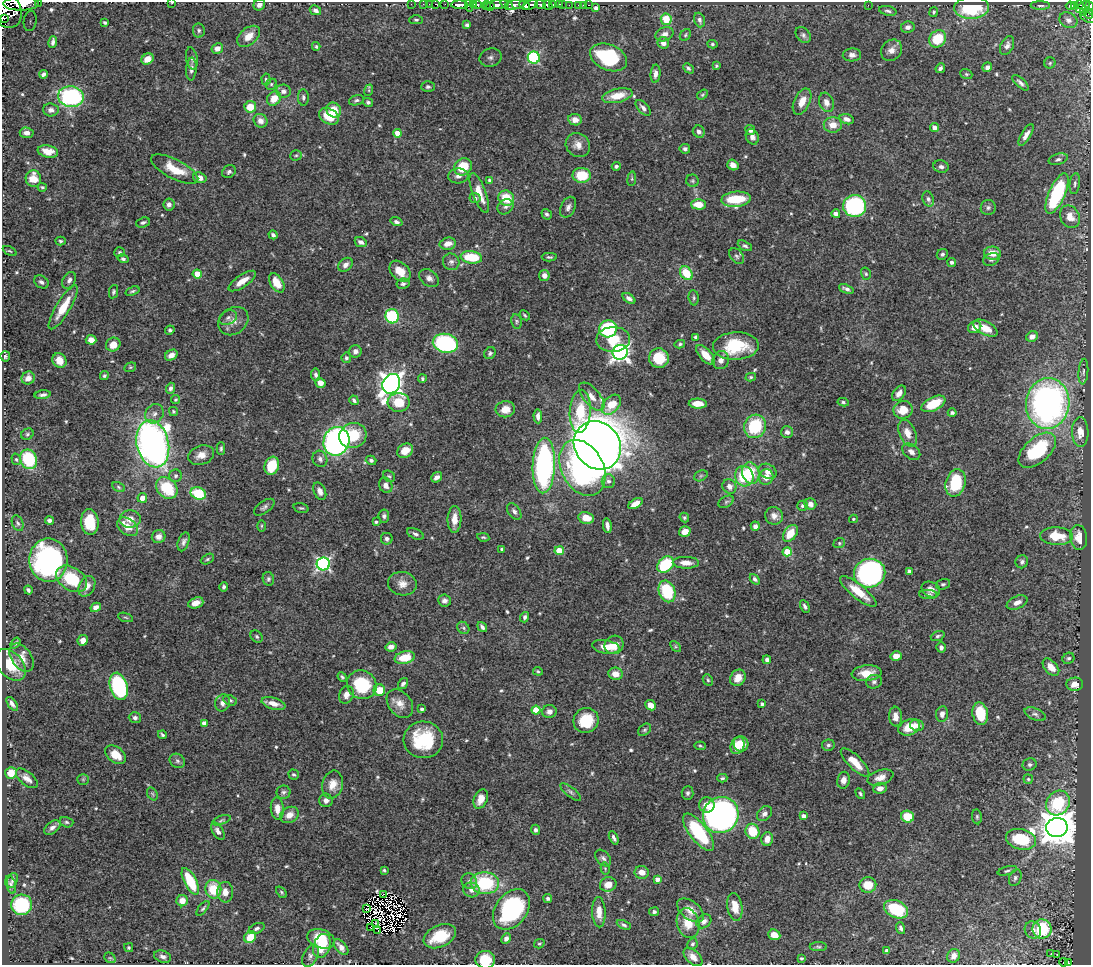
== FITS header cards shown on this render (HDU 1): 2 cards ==
NAXIS1  =                 1089
NAXIS2  =                  963

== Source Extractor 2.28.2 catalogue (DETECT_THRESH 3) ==
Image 1089 x 963 px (HDU 1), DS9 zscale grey, 1 PNG px = 1 image px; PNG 1093 x 967 px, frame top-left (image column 1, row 963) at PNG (2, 2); each listed source drawn as its Kron ellipse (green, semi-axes under 4 px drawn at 4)
Background 0.674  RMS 0.015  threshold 0.0441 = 3 sigma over >= 5 px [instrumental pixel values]
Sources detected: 581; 9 with non-positive FLUX_AUTO (blend fragments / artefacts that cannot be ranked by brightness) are neither listed nor drawn; of the other 572, the 500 brightest by FLUX_AUTO listed and drawn (72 fainter detections omitted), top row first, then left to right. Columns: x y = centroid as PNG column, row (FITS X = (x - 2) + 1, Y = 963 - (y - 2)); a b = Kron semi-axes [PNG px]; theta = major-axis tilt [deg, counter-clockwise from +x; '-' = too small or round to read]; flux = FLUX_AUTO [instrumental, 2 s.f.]
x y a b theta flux
38 2 2 2 - 26
172 2 3 2 - 1.3
21 4 18 6 1 1600
411 4 2 2 - 10
423 4 2 2 - 6.8
429 4 2 2 - 5.3
435 4 3 2 - 16
445 4 2 2 - 11
474 4 3 3 - 170
540 4 5 3 - 250
553 4 3 3 - 190
559 4 3 2 - 18
563 4 3 2 - 1.5
259 5 6 5 - 4
460 5 8 4 -2 600
469 5 6 2 -84 11
477 5 3 3 - 94
486 5 5 3 - 96
496 5 12 4 6 450
507 5 7 4 -36 320
515 5 10 4 9 350
525 5 6 4 -38 580
530 5 8 4 19 550
548 5 5 3 - 380
569 5 2 2 - 45
578 5 3 2 - 28
583 5 2 2 - 8.7
589 5 3 2 - 17
868 5 3 2 - 1.4
1040 5 10 4 -1 2.4
1075 5 4 3 - 91
1079 5 3 3 - 52
491 6 4 2 - 14
1070 6 4 3 - 100
1089 6 4 3 - 170
1083 7 8 3 37 100
596 8 4 3 - 4.1
972 8 17 11 3 62
7 10 18 14 -66 1900
315 10 6 4 -27 3.3
888 11 9 4 -12 2.5
933 12 5 4 - 1.6
1083 13 3 2 - 28
1088 13 6 3 -66 67
1088 17 8 4 -27 140
4 18 4 3 - 4.1
666 19 6 5 - 22
416 20 7 4 0 1.8
699 20 7 5 -71 2.8
1068 20 9 7 -27 5.2
30 21 10 6 81 4.4
105 23 4 3 - 1.6
467 25 4 3 - 1.7
908 27 7 5 9 4.2
199 30 7 6 - 2.2
664 34 9 6 22 5.7
685 35 6 5 - 1.5
803 35 9 6 -51 2.8
249 36 13 8 40 12
938 39 9 8 - 35
53 42 6 3 80 2.6
663 43 6 5 - 5.7
712 44 5 4 - 1.3
316 46 4 3 - 1.4
1007 46 10 6 65 4.3
217 48 6 5 - 6.2
892 50 11 9 47 7.4
852 55 9 6 2 4.4
491 57 11 9 16 6.1
609 57 19 12 -23 68
534 58 6 6 - 100
147 59 6 5 - 12
192 59 11 5 -79 3.1
1050 63 5 5 - 1.7
716 66 4 3 - 1.8
987 67 5 4 - 4.5
688 68 6 4 -44 1.9
940 68 5 4 - 3
191 69 11 5 86 3.7
43 74 4 3 - 2.1
655 74 9 5 86 4.4
966 74 6 4 -21 1.5
266 79 6 4 -86 1.7
1020 83 10 4 -43 3.3
271 84 6 5 - 1.8
428 87 7 5 1 2.5
369 90 6 4 72 1.4
283 91 7 6 - 4.9
702 95 6 4 35 1.3
617 96 15 7 12 18
71 97 13 10 -6 120
303 97 8 5 -90 2.5
274 98 8 6 50 14
356 100 8 5 16 2.2
802 101 14 8 64 9.9
368 102 5 4 - 2.2
826 102 10 7 -69 5.9
250 107 6 6 - 17
643 108 9 5 -47 4.3
51 110 8 6 -3 4.4
334 110 8 7 - 18
329 116 10 7 -30 25
847 119 7 5 -17 4.8
575 120 7 5 -8 8.1
260 121 7 6 - 5.4
833 125 9 7 -1 11
934 127 4 4 - 5.5
750 130 5 5 - 3.5
699 132 6 5 - 3.2
27 133 7 5 -4 5.1
397 133 4 4 - 9.3
1026 135 12 5 58 5.6
752 137 8 6 -66 4.9
578 145 13 11 -41 8.5
685 149 5 5 - 2.3
48 151 10 6 -11 10
296 155 6 5 - 1.8
1058 159 10 5 16 3.3
733 165 6 5 - 5.2
616 166 4 4 - 2.4
463 167 9 8 - 30
941 167 8 6 -14 3.1
175 169 26 9 -27 23
229 172 7 6 - 2.4
582 175 9 7 -2 34
458 176 10 7 4 4.7
200 178 7 5 -20 5.8
33 179 8 7 - 18
632 179 7 3 82 1.4
489 180 4 4 - 2.1
692 181 6 6 - 2
1075 184 10 5 82 2.7
42 187 4 4 - 1.5
479 193 21 6 -69 16
1057 194 22 8 66 110
475 198 5 5 - 2.4
506 198 8 7 - 27
736 199 15 7 5 43
928 199 8 5 -71 2.7
169 204 6 5 - 3.8
698 204 7 5 -2 16
855 206 11 11 - 130
505 207 8 7 - 3.4
568 207 11 7 63 4.2
988 208 7 7 - 3
547 214 6 5 - 2.4
836 214 4 4 - 5.7
1070 217 12 9 -60 11
143 222 7 5 18 2.3
396 222 6 4 -19 2.6
273 235 4 4 - 2.4
60 241 5 4 - 1.6
361 242 6 5 - 3.6
448 244 8 6 12 8.4
745 246 8 4 -27 2.1
10 251 7 4 -26 1.4
119 252 5 5 - 1.7
992 253 8 6 -1 11
942 254 6 5 - 2.2
737 256 9 6 -51 2.7
471 257 11 6 -7 37
549 257 7 4 -1 1.8
123 259 5 4 - 2
991 259 8 6 22 2.9
451 262 8 8 - 3.8
952 262 4 4 - 2.4
346 265 8 6 43 4.9
400 271 12 8 -45 14
686 273 7 5 -55 30
197 274 4 4 - 17
866 274 6 5 - 1.6
544 275 5 5 - 6
429 278 11 8 -37 5.3
69 280 9 6 60 3.6
242 281 16 6 34 11
41 282 8 6 -36 3.2
277 283 10 6 -57 15
403 284 6 5 - 2.5
846 289 8 4 -23 3.4
132 291 7 3 19 1.6
113 292 6 4 78 1.8
629 298 7 4 -36 3.7
694 298 8 5 -85 1.8
63 307 25 7 59 24
525 315 5 3 - 1.3
392 316 7 6 - 70
228 318 9 6 29 3.4
233 321 16 13 36 9.9
517 321 7 5 -79 2
975 327 7 5 31 9.3
985 328 13 6 -27 14
608 329 9 8 - 74
170 330 5 4 - 2.3
1032 336 6 5 - 6.4
696 337 4 4 - 2.6
613 339 17 12 3 23
91 340 5 4 - 9.1
445 343 13 9 -12 130
680 344 5 3 - 1.5
113 345 7 6 - 11
736 346 23 13 3 48
355 351 6 6 - 3.8
620 352 8 7 - 410
490 353 6 5 - 2.1
171 355 7 5 32 5.6
706 355 12 6 -46 13
5 356 5 5 - 1.9
346 358 5 5 - 2.3
659 358 10 9 - 29
59 360 8 6 -62 10
721 360 9 8 - 6
130 367 6 4 20 1.4
1083 372 13 5 86 2.6
316 375 6 4 -81 2.8
104 376 5 4 - 1.7
751 377 5 4 - 1.5
28 378 7 6 - 8.6
422 379 4 4 - 1.9
320 383 5 4 - 7.4
391 384 10 8 61 800
171 388 5 4 - 2.8
899 393 9 5 53 6.3
43 395 8 4 7 3
592 397 17 8 -50 9.6
176 400 4 4 - 1.5
354 400 5 3 - 2.1
399 402 11 9 1 22
843 402 6 4 -11 1.9
698 404 9 5 -3 11
933 404 13 6 26 26
1048 404 25 21 83 400
611 405 11 7 48 23
505 409 10 8 8 10
903 410 9 8 - 18
173 411 4 4 - 1.7
580 411 21 10 86 46
952 413 4 4 - 2.2
154 414 10 8 51 6
538 416 7 4 -88 4.5
755 426 12 10 65 51
787 432 6 6 - 4.1
1080 432 15 8 -88 11
908 433 14 8 -67 11
27 434 6 5 - 1.7
353 436 14 12 25 34
336 441 14 12 69 280
153 444 24 16 -76 560
597 445 25 22 -50 1900
221 448 6 4 89 1.8
1037 450 22 12 42 73
405 451 8 6 32 13
911 452 10 7 -39 5.6
201 455 13 9 17 9.4
16 459 6 4 -74 1.6
28 459 10 8 -69 60
320 459 8 7 - 4
371 460 5 4 - 2.2
544 465 28 11 88 230
272 466 9 7 72 33
582 468 30 21 -62 250
768 471 9 7 -27 6.6
751 473 11 8 -73 27
176 476 6 6 - 2.4
389 476 6 5 - 1.7
701 476 7 5 30 1.7
744 476 10 9 - 38
437 477 6 4 39 4.9
766 477 8 7 - 9.1
608 481 7 6 - 3.5
956 483 14 10 74 52
386 485 8 6 -64 4.5
729 486 7 6 - 5.3
119 487 6 4 -29 1.6
167 488 12 9 -45 41
320 491 9 6 -66 5.6
198 494 8 6 -22 42
142 498 5 4 - 9
726 502 8 5 30 2.2
635 504 8 4 29 7.4
810 504 6 5 - 4.8
802 506 5 5 - 1.9
264 507 12 6 35 3.2
301 508 8 4 -13 1.7
514 511 9 5 -53 3.8
384 516 6 5 - 2.4
774 516 9 8 - 6
684 517 5 4 - 1.7
586 518 8 6 -12 14
130 519 10 9 - 12
454 519 13 7 88 12
853 519 4 3 - 1.4
49 520 4 4 - 3
90 522 13 9 -83 30
376 522 4 3 - 2
18 523 8 5 -67 2.3
261 526 5 4 - 1.4
607 526 7 3 -80 4.3
755 526 4 4 - 3.6
128 527 11 8 -35 12
685 532 6 5 - 9.3
790 533 9 6 54 17
415 534 9 5 -23 2.8
159 536 7 6 - 5.7
1057 536 16 8 -3 27
483 537 6 4 -9 1.5
1079 538 12 8 -82 13
387 539 6 6 - 2.8
184 542 10 5 71 3.4
839 543 6 5 - 1.5
502 549 3 3 - 1.8
559 551 4 4 - 27
787 552 4 4 - 32
207 559 7 4 28 1.8
48 560 21 19 -89 230
1022 562 6 6 - 2.7
686 563 13 6 -2 8.2
323 564 6 6 - 210
665 565 9 7 42 61
909 571 4 4 - 4.4
870 573 16 14 11 200
71 579 17 11 -33 42
268 579 7 5 -79 2.5
755 579 6 4 -49 2.4
402 584 14 11 -11 8.8
943 584 7 5 17 1.8
87 586 11 7 62 8.1
224 587 5 4 - 2.3
931 589 10 7 -27 7
28 590 4 3 - 2.3
667 591 11 8 -69 55
858 591 23 7 -39 22
928 594 9 4 -1 2.3
444 601 6 6 - 3.7
1017 602 11 6 24 6.3
196 603 8 5 20 7.3
805 606 6 4 -60 2.5
96 607 5 4 - 5.6
125 617 8 3 -19 1.4
525 617 5 4 - 2.6
482 627 5 3 - 2.9
463 628 6 5 - 2
257 636 7 5 -46 1.9
938 636 7 4 20 2
83 640 5 5 - 5.5
15 643 6 3 53 1.8
614 645 10 9 - 12
676 646 6 4 -45 1.4
391 647 5 4 - 5.5
606 647 14 6 -9 12
941 647 5 5 - 2.5
896 656 5 4 - 7.8
21 658 16 10 -55 9.7
405 658 10 6 13 22
1068 658 6 5 - 2.1
767 660 4 4 - 2.8
11 665 18 12 -48 24
1051 667 10 6 -48 10
538 671 5 4 - 1.3
867 673 15 8 5 15
616 674 7 6 - 8.9
342 677 5 3 - 1.7
738 678 8 7 - 12
708 680 6 5 - 1.6
874 682 8 6 18 3.1
403 684 6 4 54 3
1075 684 8 6 4 6.9
362 685 15 14 - 53
119 686 14 8 -73 140
379 690 6 6 - 20
346 695 9 7 66 5.9
230 700 7 5 -26 2.1
222 703 9 7 68 4.8
273 703 12 5 -16 9.1
400 703 16 11 -51 10
12 704 8 4 -55 3.4
762 704 4 3 - 2.6
650 705 5 4 - 11
422 709 4 4 - 2.3
536 710 4 4 - 29
549 711 7 6 - 4.3
942 714 8 6 81 4.8
980 714 11 7 -79 34
1035 714 11 6 -23 3
896 717 10 6 -87 7.3
135 718 6 5 - 2.7
586 720 13 12 - 31
204 723 4 4 - 5.9
917 725 7 5 -9 4.3
909 727 11 7 21 20
645 730 7 5 41 1.9
162 735 5 3 - 1.9
423 740 20 18 -3 58
741 744 8 7 - 17
737 745 9 6 68 14
828 745 6 5 - 2.4
700 746 5 4 - 1.3
116 755 12 7 -38 16
177 761 8 7 - 2.9
855 762 19 6 -45 16
1030 764 7 6 - 2.6
11 773 6 5 - 14
294 775 5 4 - 1.7
880 777 13 7 19 8.3
27 778 13 6 -39 6.2
722 778 5 3 - 1.7
83 779 5 5 - 1.6
1028 779 4 4 - 1.5
843 780 8 6 80 6
332 785 14 10 75 12
880 788 7 5 8 6.5
283 792 7 6 - 2.6
571 792 12 4 -39 2.8
688 793 7 6 - 2.2
152 794 7 5 -59 1.6
860 794 6 4 -59 1.6
481 799 10 6 67 10
326 800 7 6 - 4.6
1058 803 13 11 53 60
707 805 7 7 - 10
277 809 11 6 -85 9
765 814 8 6 44 4
289 815 10 7 29 8.7
721 815 18 17 - 330
804 816 4 3 - 4.7
907 817 6 6 - 23
977 817 7 5 -81 1.6
221 820 10 3 19 1.6
66 822 7 5 -16 2
52 827 9 5 39 4.4
1057 827 11 9 9 2500
535 830 5 4 - 2.5
218 831 10 5 -58 4.3
752 831 8 7 - 29
698 832 22 9 -52 74
614 838 7 3 -65 2.7
767 839 7 6 - 8.6
1021 839 15 10 -14 43
603 858 9 6 -47 3.5
605 868 6 4 -79 1.3
384 870 3 3 - 1.3
1007 871 10 3 16 1.9
642 872 7 6 - 8.1
1015 878 9 6 68 2.7
657 879 4 4 - 5.1
12 880 8 5 70 2.4
190 881 15 6 -63 45
469 881 8 7 - 3.5
485 883 14 11 -3 67
608 884 8 7 - 10
11 885 9 5 -74 2.8
868 885 8 8 - 21
213 889 9 8 - 29
471 890 8 7 - 5.9
225 892 10 8 -86 8.8
281 892 6 4 -50 1.5
384 894 3 2 - 2.2
548 898 4 4 - 2.2
182 901 6 5 - 10
22 905 10 10 - 66
735 907 14 7 -81 14
203 908 9 4 50 1.8
367 909 3 2 - 1.4
511 909 22 15 54 140
896 909 12 8 -26 59
690 910 15 9 -38 10
599 912 15 6 -88 11
654 912 5 4 - 3.1
704 921 8 6 37 4.5
376 923 3 2 - 1.5
688 923 15 11 -74 17
624 925 7 4 -25 2.3
370 927 3 2 - 1.8
257 928 8 5 25 2.8
901 928 6 4 -69 3
1042 929 9 9 - 55
1033 930 9 8 - 4.9
378 931 4 2 - 1.6
774 935 6 5 - 12
440 936 17 10 24 34
250 937 6 5 - 19
506 938 5 4 - 3.9
321 939 14 9 -18 28
539 944 5 4 - 1.4
692 944 6 5 - 1.8
322 946 12 8 70 22
341 947 9 5 -49 6.7
818 947 8 4 0 2
129 948 4 4 - 1.5
887 951 4 4 - 5.2
1051 954 3 2 - 2.5
1057 955 3 2 - 1.5
163 956 9 6 -19 3.6
310 956 12 7 64 4.2
954 956 7 6 - 6.8
693 957 11 6 -43 6.7
110 958 6 4 -41 1.4
801 958 4 3 - 1.3
485 960 10 9 - 19
1063 962 4 2 - 5.7
1069 963 3 2 - 15
At the frame edge (FLAGS 8, measured only in part): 11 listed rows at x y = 38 2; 172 2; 21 4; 259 5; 1089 6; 7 10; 1088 17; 4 18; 693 957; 485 960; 1069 963
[72 fainter detections neither listed nor drawn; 9 non-positive-flux detections neither listed nor drawn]